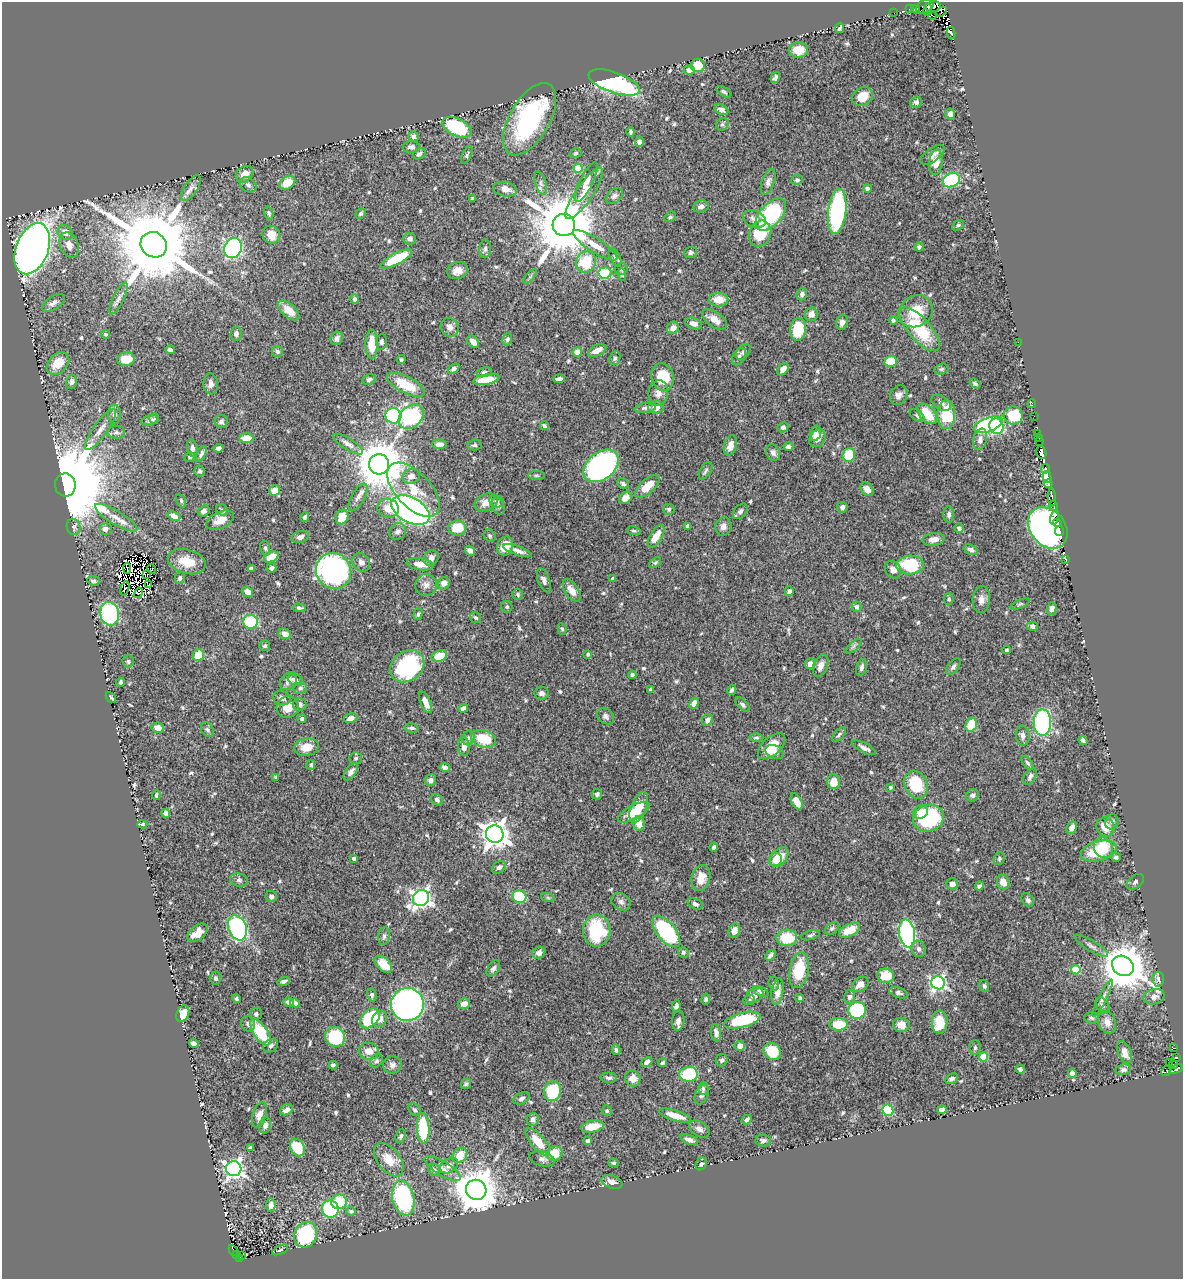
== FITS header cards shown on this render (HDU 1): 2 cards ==
NAXIS1  =                 1181
NAXIS2  =                 1277

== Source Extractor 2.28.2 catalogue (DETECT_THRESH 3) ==
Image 1181 x 1277 px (HDU 1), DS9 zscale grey, 1 PNG px = 1 image px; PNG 1185 x 1281 px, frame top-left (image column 1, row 1277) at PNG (2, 2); each listed source drawn as its Kron ellipse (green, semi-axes under 4 px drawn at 4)
Background 0.378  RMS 0.014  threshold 0.0419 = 3 sigma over >= 5 px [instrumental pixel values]
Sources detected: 644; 18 with non-positive FLUX_AUTO (blend fragments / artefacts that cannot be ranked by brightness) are neither listed nor drawn; of the other 626, the 500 brightest by FLUX_AUTO listed and drawn (126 fainter detections omitted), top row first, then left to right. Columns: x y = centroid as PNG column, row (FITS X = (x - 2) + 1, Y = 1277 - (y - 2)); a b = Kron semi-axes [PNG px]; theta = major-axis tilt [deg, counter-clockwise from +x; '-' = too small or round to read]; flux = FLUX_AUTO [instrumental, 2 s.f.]
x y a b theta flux
925 7 9 6 22 120
933 7 7 5 13 98
909 9 2 2 - 2.9
915 9 4 4 - 26
928 10 6 3 83 47
942 12 6 3 37 20
894 13 2 2 - 2.8
932 15 5 3 - 41
840 28 5 3 - 1.8
951 33 6 4 -78 42
798 50 10 7 5 14
698 65 7 6 - 16
689 70 5 5 - 4.7
775 78 6 4 56 2.6
614 82 27 10 -19 190
724 92 8 4 -32 1.9
863 97 11 9 32 16
916 102 6 5 - 2.3
721 110 7 5 -27 3.4
950 114 5 4 - 4.8
529 119 40 20 60 120
722 124 7 5 44 1.9
457 127 15 8 -27 80
631 132 4 4 - 2
413 136 5 5 - 2.9
639 142 5 4 - 7.6
411 147 8 6 2 3.7
576 153 6 4 17 1.6
419 154 7 5 31 2.7
467 155 9 4 65 2
933 155 14 6 36 5.3
936 162 13 7 83 13
578 168 4 4 - 24
245 174 9 7 38 9.3
797 180 6 4 9 1.7
951 180 9 6 27 110
586 182 22 6 64 7.2
768 182 13 6 71 4.1
287 183 8 6 33 17
541 183 12 5 -73 3.5
248 185 9 7 -34 3
191 188 14 6 55 5.6
867 188 4 4 - 2.2
505 189 12 7 -12 7.7
584 193 30 8 55 18
614 196 9 6 39 3.3
472 199 4 3 - 1.5
701 206 7 6 - 4.4
837 212 23 9 83 130
269 213 7 4 -75 1.9
361 214 5 5 - 2
771 214 19 11 48 110
670 217 6 4 28 1.9
754 219 12 8 -22 6.1
564 225 11 11 - 8500
958 225 6 4 35 1.8
65 232 8 6 -39 7.6
760 234 13 11 67 31
271 235 9 8 - 12
410 239 6 5 - 3.4
69 245 13 9 -67 8.2
154 245 13 12 - 15000
595 245 26 7 -32 12
919 247 4 4 - 2.4
233 248 10 8 66 190
32 249 26 16 69 690
485 249 9 5 87 3
691 252 6 5 - 2.2
615 257 10 5 -63 2.5
396 259 17 5 28 39
586 262 11 9 64 38
621 269 6 6 - 1.7
458 270 11 8 17 7.5
605 273 6 5 - 57
622 274 6 4 -85 1.8
530 276 9 3 46 1.7
802 294 6 5 - 3.1
119 298 17 5 64 4.7
355 299 5 4 - 2
719 300 9 7 0 13
53 303 13 6 33 4.7
289 310 13 6 -42 9.2
916 311 18 15 33 25
811 314 7 6 - 6.6
714 319 14 7 -35 9
893 320 4 4 - 1.7
842 322 7 6 - 4.7
694 324 9 5 -20 5.1
450 327 10 8 -54 5.4
673 328 6 6 - 5.8
798 329 11 8 84 39
920 329 27 11 -48 50
105 334 4 4 - 1.6
236 334 7 5 84 3
337 338 7 6 - 4.5
507 339 6 4 74 2.6
381 342 8 5 84 2.6
473 342 7 5 -49 6
1018 342 2 2 - 98
372 344 14 6 90 19
170 350 5 4 - 2
597 350 10 5 25 7.1
277 351 5 5 - 2.2
577 352 5 4 - 12
743 352 9 6 50 2.7
739 356 9 6 63 3.2
615 358 7 5 68 2.2
126 359 9 6 7 21
401 360 4 4 - 1.4
891 361 6 5 - 22
58 363 13 9 45 16
454 369 6 4 37 2.8
783 369 7 5 52 6.3
941 369 7 5 16 1.9
484 372 8 4 8 2.2
662 377 14 11 -73 36
369 379 7 5 24 2.3
486 379 13 5 11 17
559 379 6 4 4 3.3
71 382 7 5 81 3.2
975 383 6 3 -38 1.7
211 384 10 7 -84 4.6
406 385 21 8 -27 28
658 393 13 10 82 6.8
899 395 10 8 58 4.6
941 403 10 6 -31 3.9
1032 404 4 3 - 7.4
656 407 8 6 4 8.6
645 408 11 5 9 3
927 414 12 7 -48 23
114 415 10 6 -89 3.9
946 415 14 9 87 40
1013 415 9 9 - 30
393 416 8 7 - 110
411 416 14 10 41 120
917 416 8 5 -37 2
1034 416 2 2 - 5
154 419 5 5 - 1.5
150 420 9 5 18 2.8
221 421 6 6 - 3.1
988 425 15 7 19 170
544 426 4 4 - 2.1
997 426 8 7 - 90
783 427 5 5 - 2.9
100 430 24 7 54 8.6
116 432 9 6 1 3
815 433 8 5 72 4
1038 433 3 2 - 2.6
246 438 7 5 -3 11
817 438 10 7 55 8
1038 438 3 2 - 12
980 439 11 6 77 5.1
1039 441 3 2 - 3.1
348 444 17 5 -32 4.7
440 444 7 4 0 4.4
474 445 7 5 5 2.1
730 445 10 6 74 7.6
788 447 5 3 - 2.5
192 448 9 5 -79 4.1
219 448 5 4 - 3.1
773 452 8 6 -61 3.6
1041 452 7 4 -74 140
201 454 9 4 65 2.5
849 455 7 6 - 31
190 457 6 4 34 1.6
379 464 10 10 - 4500
601 466 20 13 38 270
1045 469 5 3 - 64
200 471 5 5 - 1.7
705 471 10 5 58 2.4
536 475 8 4 0 1.6
411 476 9 7 18 5.2
1047 477 6 4 -75 77
1048 483 4 2 - 1.6
623 484 6 5 - 2.3
65 485 11 10 - 19000
647 486 15 7 42 14
867 489 7 5 -51 7.5
274 490 6 5 - 9.4
413 490 33 17 -46 34
358 497 15 6 60 4.9
1052 497 9 3 -86 72
625 498 7 5 41 5.9
181 501 7 4 -65 1.6
497 501 7 6 - 2.3
486 502 12 8 24 9.6
498 506 9 6 -69 2.9
1053 506 5 3 - 49
842 507 5 5 - 3.4
388 508 10 9 - 12
669 509 5 5 - 2.2
222 510 6 5 - 2
411 510 21 12 -28 330
204 511 6 5 - 3.1
740 511 9 6 50 3.3
949 514 8 5 -89 2.8
174 516 7 4 -23 5.1
305 517 5 4 - 1.9
342 517 7 6 - 17
1054 517 7 4 78 230
116 518 24 7 -31 11
220 520 15 8 25 11
1057 523 4 3 - 260
688 526 4 4 - 5.5
74 527 8 6 -75 3.4
723 527 9 8 - 5
457 528 9 7 1 22
959 528 5 4 - 2.1
1048 528 23 17 -50 130
105 529 6 6 - 4.4
398 531 9 8 - 3.6
634 531 7 4 -12 1.6
1059 531 5 3 - 150
490 536 6 5 - 1.8
656 536 12 6 59 14
300 537 9 5 20 4
933 539 11 6 8 7.7
505 546 10 7 66 15
265 548 7 5 -80 1.9
971 550 7 5 -24 3.3
470 551 5 4 - 4.6
518 551 15 4 -19 5
271 557 8 5 23 17
431 558 8 7 - 4.7
1066 559 3 3 - 37
187 561 19 12 -16 21
361 562 10 8 -49 4.7
655 563 6 4 37 1.7
420 564 14 6 -8 9.6
910 565 13 9 3 53
127 568 5 2 - 2
271 568 5 4 - 2
152 569 5 3 - 5.8
251 569 4 3 - 3
893 570 9 7 -55 6
334 571 18 17 - 270
147 574 2 2 - 1.6
180 578 6 5 - 2.3
613 579 4 3 - 2.3
544 580 12 6 -69 3.7
93 581 6 4 -6 2.3
444 583 6 5 - 6.4
149 584 2 2 - 1.6
426 585 11 10 - 5.8
125 588 7 4 72 1.7
572 590 12 7 -55 7.8
789 591 5 4 - 3.3
247 592 6 4 -35 5.5
138 593 5 3 - 6.5
518 595 5 5 - 2
949 599 6 5 - 1.8
981 599 13 8 86 6.5
1020 604 10 4 24 1.8
507 607 6 5 - 1.7
857 607 5 5 - 2.7
299 608 7 3 -4 1.7
1052 608 6 5 - 3.5
110 614 12 9 -78 89
418 614 6 4 76 1.6
475 618 6 5 - 2.4
250 622 7 7 - 50
1032 626 5 4 - 2.8
562 629 6 4 -79 1.7
285 634 6 5 - 6.8
265 646 5 5 - 1.9
854 646 10 4 42 2.4
1007 650 4 4 - 1.8
588 654 4 3 - 1.6
198 655 6 5 - 16
439 656 8 5 23 17
128 661 6 6 - 1.8
810 664 5 5 - 7
821 665 12 7 68 6.7
407 666 18 14 38 100
861 667 9 5 76 3.3
953 667 10 5 51 3.1
632 675 4 3 - 2.2
295 680 8 5 -24 3.7
289 681 10 7 49 5.9
120 682 4 3 - 1.9
300 688 7 6 - 2.3
650 690 4 3 - 1.6
732 690 5 4 - 2.1
541 693 7 6 - 3.5
111 697 6 2 -49 1.7
282 698 9 7 -14 4.2
425 702 12 5 -66 7.6
694 703 6 4 65 5.7
300 704 7 6 - 2.7
742 705 9 5 -44 2.4
288 707 11 11 - 11
463 708 5 4 - 4.1
605 716 9 7 -35 3.1
351 718 7 4 15 4.5
302 719 4 4 - 2.2
707 720 6 5 - 3.9
1042 722 13 8 -90 140
971 725 7 5 74 26
158 728 6 5 - 5.8
412 728 7 4 -8 2.1
207 729 7 6 - 2.3
839 735 9 4 49 2.1
1023 736 10 7 -82 4.1
756 737 7 4 1 1.6
468 738 7 6 - 2.4
483 739 13 8 -18 31
1083 740 5 3 - 2.6
464 746 9 5 -86 6.4
772 746 17 9 42 19
306 747 12 8 11 14
864 748 13 4 -28 4.3
775 752 9 6 -21 4.2
356 758 6 6 - 2.1
1027 763 8 4 -53 1.9
311 765 5 4 - 1.9
445 767 5 3 - 3.5
351 772 9 5 55 4.5
1030 776 9 5 58 3.1
275 777 4 3 - 1.5
430 780 6 5 - 4.5
834 782 7 6 - 13
916 785 14 11 -69 44
890 787 4 4 - 1.4
597 794 5 5 - 2.6
156 795 5 3 - 2.1
972 795 6 6 - 3.3
437 800 6 5 - 2.4
797 801 8 5 -63 12
639 807 16 7 68 24
634 812 17 7 28 20
920 812 7 6 - 11
166 813 4 4 - 4.4
929 818 15 13 17 89
1112 822 8 6 69 3
142 824 5 2 - 1.6
639 824 7 6 - 11
1105 827 10 8 -56 12
1072 828 6 5 - 6.4
495 834 9 8 - 1000
714 847 4 3 - 2.3
1103 847 11 9 -68 33
1099 851 18 10 15 38
779 857 11 7 52 17
1116 857 5 4 - 2.1
354 859 4 3 - 2.9
999 859 6 5 - 1.9
775 860 7 6 - 7.2
499 867 7 5 35 3.4
701 878 13 9 76 13
239 880 9 6 -8 2.7
1003 882 7 6 - 8.8
1135 882 10 6 38 3
952 884 6 5 - 4.6
979 886 4 3 - 2.4
271 896 6 5 - 3
519 897 7 6 - 43
421 898 8 7 - 410
548 898 7 4 -19 1.7
1028 900 7 5 -56 2.6
621 902 10 8 -35 3.8
695 904 8 5 -25 2.7
237 928 13 9 -68 160
832 928 8 5 38 1.9
850 930 11 6 25 14
597 931 16 13 89 62
666 931 19 9 -50 98
734 931 7 5 69 7.4
198 933 12 7 40 10
907 933 14 8 -81 170
810 935 10 4 16 2
384 936 9 5 80 2.7
787 938 10 8 2 37
1091 946 19 5 -31 4.7
918 949 8 7 - 3.2
683 952 5 5 - 1.7
539 953 7 5 29 5.2
770 955 6 4 49 2.2
383 964 10 6 -42 14
1123 966 11 9 -35 3900
493 968 9 5 57 3
799 970 18 9 79 36
1076 970 5 4 - 32
886 976 8 7 - 23
216 978 6 5 - 2
1158 979 7 5 -84 2.9
284 981 6 4 18 2.4
938 983 7 6 - 240
774 984 7 5 -75 2
860 984 9 6 37 7
984 986 6 4 -70 1.9
777 991 13 6 81 9.8
761 992 8 4 -27 3.1
898 993 9 5 -18 2.6
372 995 6 4 -76 2
754 995 9 6 32 5
849 997 6 5 - 3.2
1154 997 10 7 15 5
800 998 4 3 - 1.8
1103 998 20 4 63 3.8
236 999 4 4 - 1.8
706 999 5 4 - 1.7
749 1000 6 5 - 1.4
289 1002 5 4 - 3.6
295 1003 5 4 - 3.6
407 1004 16 16 - 320
464 1004 6 5 - 6.5
1103 1005 9 6 -60 2.5
676 1006 6 4 82 2.9
857 1010 8 8 - 92
183 1014 9 6 64 13
256 1014 6 6 - 2.8
370 1018 11 8 45 63
1091 1018 7 5 -5 2.2
379 1019 8 7 - 8
742 1020 18 7 14 52
678 1021 10 6 84 4.6
940 1022 11 8 87 23
1107 1022 11 8 -68 6.9
248 1024 8 7 - 3.2
838 1024 9 6 -2 24
901 1025 8 7 - 8.5
260 1032 15 6 -57 49
716 1033 8 5 -81 4.2
335 1037 10 9 - 55
194 1043 5 4 - 4.7
271 1046 8 6 34 3
740 1046 5 5 - 5.2
1174 1047 4 2 - 2.8
975 1048 7 5 88 1.9
616 1050 5 4 - 1.9
369 1051 10 8 -7 9.1
772 1051 9 8 - 28
1124 1052 11 6 -69 8.9
983 1057 4 4 - 28
1176 1057 4 2 - 25
722 1060 6 6 - 2.2
376 1061 7 5 52 2.2
647 1062 6 4 36 4.1
663 1063 4 3 - 1.9
1169 1063 2 2 - 12
333 1065 4 4 - 2.1
392 1065 9 8 - 3.8
1174 1065 4 3 - 69
1020 1069 4 4 - 3.2
1176 1069 7 4 26 150
1123 1070 8 5 8 2.4
1166 1071 5 2 - 1.7
1072 1073 4 4 - 4.6
689 1074 9 7 6 51
609 1078 8 5 -2 2.6
633 1078 8 7 - 8.3
952 1079 7 4 26 2.5
466 1084 5 4 - 1.6
703 1088 7 5 -89 1.6
552 1091 10 8 75 53
702 1095 10 6 66 4
521 1098 9 5 24 3
286 1110 7 5 31 5
415 1110 7 5 -44 2.2
888 1110 6 5 - 54
942 1110 5 4 - 5.4
607 1111 5 5 - 1.6
260 1115 13 6 72 7.6
675 1116 17 5 -17 13
533 1119 6 6 - 3.5
747 1120 5 4 - 2.7
265 1125 8 6 74 3.5
592 1126 11 6 11 17
423 1128 15 6 -87 56
699 1129 11 7 -35 5.1
401 1136 7 5 70 2.2
689 1140 9 4 -21 5
588 1141 4 4 - 3.2
763 1141 8 6 -2 2.7
538 1142 17 7 -50 18
250 1148 4 3 - 2.3
297 1148 9 7 -61 31
554 1153 8 7 - 19
460 1155 8 6 50 17
542 1159 13 7 -15 4
389 1160 19 11 -53 16
614 1163 5 4 - 1.6
701 1164 7 5 59 2
449 1165 10 7 34 5.3
443 1168 21 7 -32 7
234 1169 7 7 - 380
434 1170 6 5 - 2.9
612 1182 11 6 -21 5.5
476 1190 10 10 - 3300
403 1198 17 11 -78 150
339 1202 8 7 - 31
271 1205 6 5 - 5.7
330 1209 8 8 - 83
351 1211 4 4 - 1.5
306 1235 13 11 67 83
233 1250 6 3 -67 31
280 1250 9 3 25 1.5
237 1254 4 3 - 42
241 1255 3 2 - 15
239 1258 4 3 - 33
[126 fainter detections neither listed nor drawn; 18 non-positive-flux detections neither listed nor drawn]